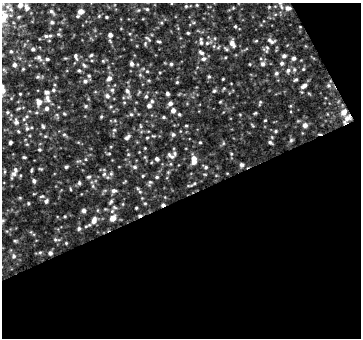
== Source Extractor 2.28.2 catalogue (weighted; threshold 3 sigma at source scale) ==
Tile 4 of 2 x 2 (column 2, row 2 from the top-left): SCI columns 359-717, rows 17-352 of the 717 x 703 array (HDU 1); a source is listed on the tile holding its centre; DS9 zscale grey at full resolution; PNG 363 x 340 px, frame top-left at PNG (2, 3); no overlay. Shown black and unused: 45% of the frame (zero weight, under 2 of 3 exposures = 2% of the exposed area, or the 3 px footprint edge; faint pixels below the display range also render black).
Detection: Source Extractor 2.28.2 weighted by HDU 2 'WHT'; one run over the whole footprint, this tile lists its part. Background 0.0571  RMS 0.019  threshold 0.0853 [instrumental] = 3 sigma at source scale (4.5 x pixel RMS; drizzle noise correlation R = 1.50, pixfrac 1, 0.0396/0.0396 arcsec/px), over >= 5 px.
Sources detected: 143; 2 cosmic-ray / hot-pixel residue — not listed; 5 inside a brighter listed object's ellipse — not listed separately; the other 136 listed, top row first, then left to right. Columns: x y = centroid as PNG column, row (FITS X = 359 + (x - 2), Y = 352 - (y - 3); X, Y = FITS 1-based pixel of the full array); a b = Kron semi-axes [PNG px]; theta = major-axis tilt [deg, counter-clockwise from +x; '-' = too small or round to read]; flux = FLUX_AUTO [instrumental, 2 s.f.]
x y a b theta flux
20 5 6 6 - 8
197 5 4 4 - 1.7
186 6 5 5 - 2.3
27 7 11 6 -73 7.7
288 8 9 6 -11 8.9
147 9 4 4 - 2.2
51 11 7 5 -31 3.7
81 12 8 6 36 11
99 16 4 4 - 1.8
107 17 3 3 - 2
2 18 45 17 -43 88
52 22 5 5 - 3.6
235 26 4 3 - 1.9
188 33 4 3 - 1.9
58 34 6 3 -71 2.1
110 35 5 4 - 6.4
46 36 5 5 - 3.2
148 38 9 3 -40 2.3
270 40 12 6 -36 6.6
159 41 6 3 -2 2.3
201 41 11 4 -80 5.3
256 41 5 3 - 1.6
207 43 6 5 - 3.5
232 43 8 5 -59 8.5
11 51 4 4 - 2.7
201 53 7 5 -33 4.4
91 55 4 4 - 2.5
76 56 8 5 -75 4.2
284 56 5 4 - 4
39 57 7 6 - 4.9
294 58 4 4 - 4.2
47 59 4 4 - 2.8
203 59 6 5 - 4.8
282 63 5 5 - 3.6
131 64 5 4 - 4.4
171 64 4 4 - 2.5
250 64 4 2 - 1.3
263 64 5 5 - 4.3
14 65 5 5 - 5
84 65 6 4 -45 2.7
23 69 4 4 - 1.6
303 69 5 4 - 1.9
79 70 4 4 - 2.3
288 70 6 5 - 3.9
147 71 5 3 - 1.8
276 73 5 5 - 3.5
89 76 4 4 - 2.3
37 77 6 5 - 3
209 77 5 4 - 2.2
109 78 6 5 - 6.1
223 79 3 3 - 1.4
296 79 5 3 - 2.4
85 81 6 5 - 4.3
177 82 4 4 - 2
329 85 7 5 -21 3.7
304 86 8 5 34 6.6
53 90 5 4 - 2.9
112 90 5 5 - 3.4
3 91 8 6 -90 8.2
127 91 7 6 - 5.7
214 91 4 4 - 2.3
167 93 4 4 - 3.9
20 94 3 3 - 1.5
107 96 7 6 - 5.4
146 96 5 4 - 2.9
47 98 11 6 -74 8.2
152 101 5 5 - 2.9
39 102 7 6 - 9.7
220 102 5 3 - 1.4
170 103 5 5 - 5.5
86 106 5 3 - 2
149 106 5 4 - 5.9
47 108 6 5 - 5.4
18 109 6 3 20 2.2
173 110 5 5 - 7.6
7 112 5 3 - 2.2
344 112 10 7 57 11
64 113 5 3 - 1.8
255 113 5 3 - 1.7
131 114 5 4 - 2.5
179 114 4 4 - 2.2
101 117 5 3 - 1.8
164 117 4 4 - 2.3
347 118 12 7 47 11
265 120 4 2 - 1.3
16 122 8 6 -76 6.3
186 125 5 3 - 1.8
305 125 5 5 - 7.1
43 127 6 4 -62 2.5
27 128 6 5 - 3.7
114 130 5 3 - 2
276 131 4 4 - 1.8
64 134 5 3 - 2
173 134 5 4 - 3.4
127 137 9 4 40 4.8
147 137 5 3 - 1.7
291 140 6 4 46 2.6
200 142 4 3 - 1.8
270 142 5 4 - 3.2
10 143 3 3 - 3.5
39 150 4 4 - 2.3
171 156 12 6 -29 6.7
24 157 4 3 - 2.3
194 158 6 5 - 9.7
157 159 5 4 - 3.9
241 165 5 5 - 4
66 167 4 4 - 2.7
135 167 6 5 - 3.2
206 167 4 4 - 2.7
14 174 7 7 - 5.2
104 174 6 4 45 3
111 174 6 4 0 2.6
143 176 4 3 - 1.6
88 177 5 4 - 2.6
157 177 5 4 - 2.4
34 181 5 4 - 3.9
150 182 5 5 - 2.8
79 183 6 5 - 2.8
194 184 5 3 - 2.2
114 191 7 5 12 4.7
140 192 5 3 - 1.9
46 201 6 5 - 4
111 201 7 4 54 2.8
28 203 5 3 - 1.7
145 203 5 3 - 1.7
136 208 3 2 - 1.7
83 210 5 5 - 5.3
112 218 6 5 - 15
94 220 10 6 71 10
2 221 10 4 52 3.4
79 228 6 5 - 3.3
55 239 6 4 -19 2.6
15 241 5 3 - 1.9
66 243 4 4 - 1.5
50 253 5 5 - 5.1
14 256 6 5 - 3.6
Overlapping masked pixels (flux is a lower limit): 3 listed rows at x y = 288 8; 344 112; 347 118
Isophote crosses this tile's border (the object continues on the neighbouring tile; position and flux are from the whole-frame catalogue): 3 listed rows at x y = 2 18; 3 91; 2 221